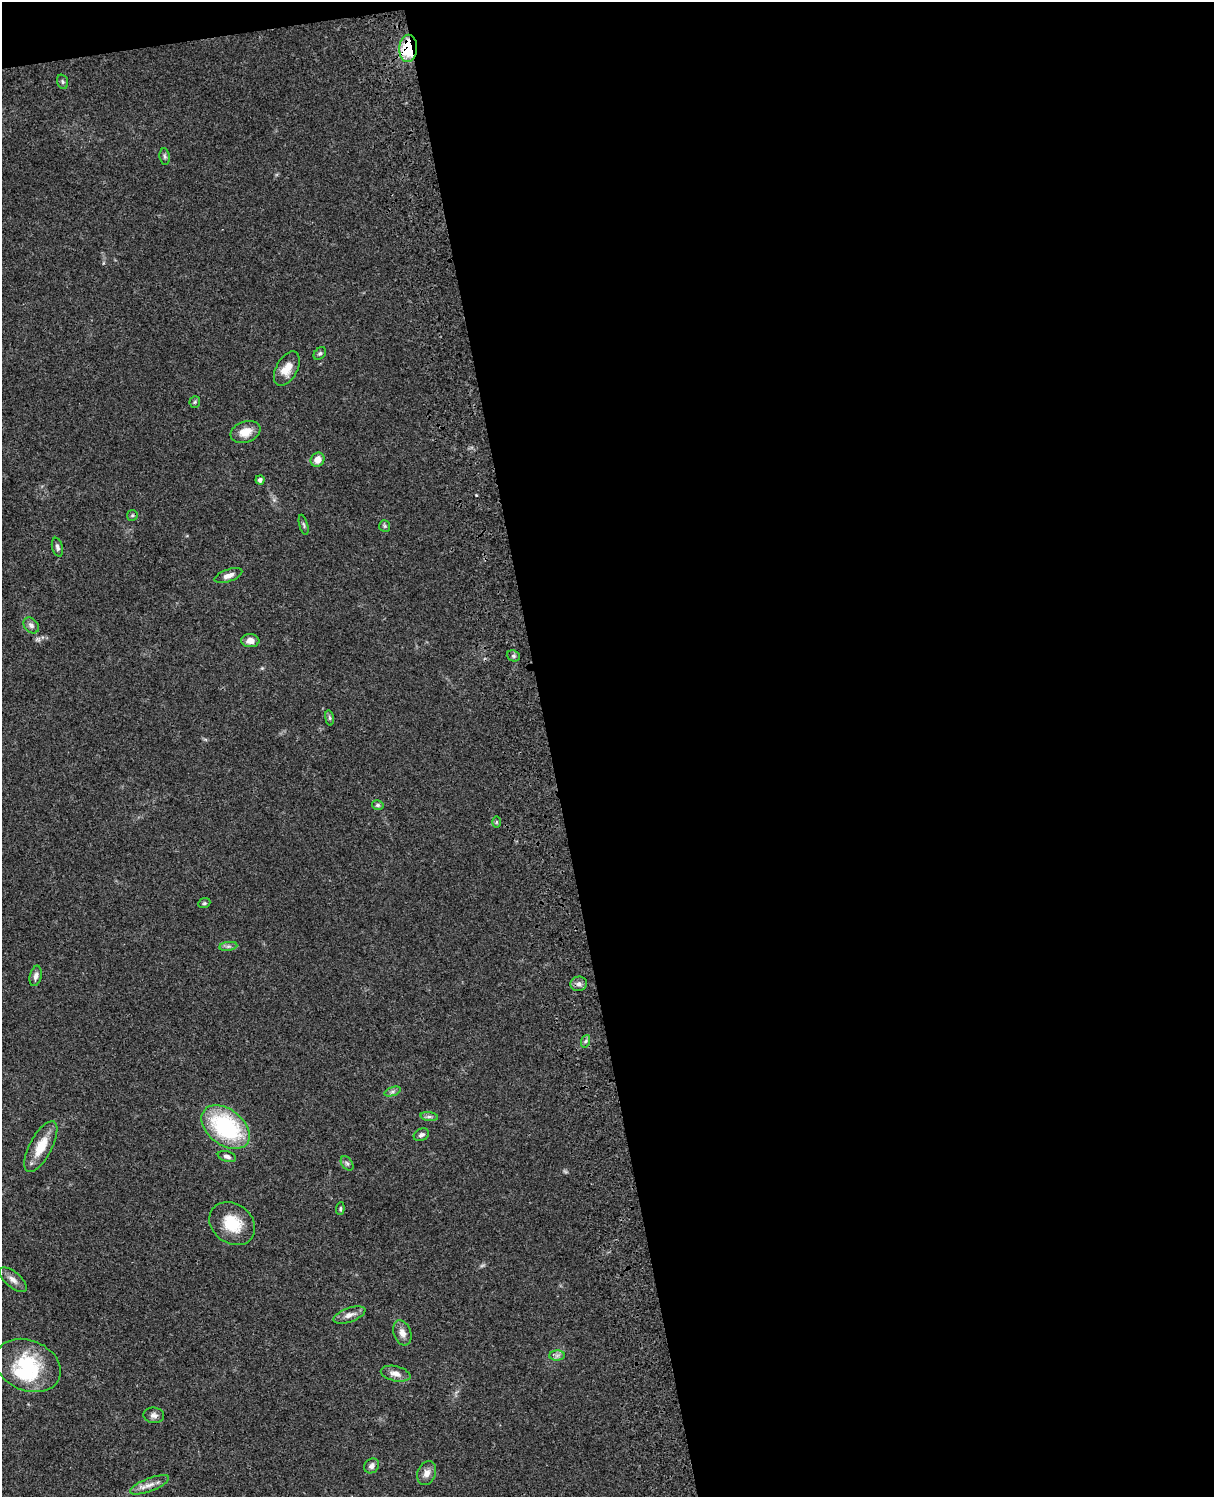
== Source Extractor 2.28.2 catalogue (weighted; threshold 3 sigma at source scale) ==
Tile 4 of 4 x 3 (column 4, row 1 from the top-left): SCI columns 3756-4967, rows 3268-4762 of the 5086 x 4927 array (HDU 1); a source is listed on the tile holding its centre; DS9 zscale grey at full resolution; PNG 1216 x 1499 px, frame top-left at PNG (2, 2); each listed source drawn as its Kron ellipse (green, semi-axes under 4 px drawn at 4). Shown black and unused: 56% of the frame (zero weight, under 3 of 4 exposures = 6% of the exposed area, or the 3 px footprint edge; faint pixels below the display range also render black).
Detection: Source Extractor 2.28.2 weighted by HDU 2 'WHT'; one run over the whole footprint, this tile lists its part. Background 0.0764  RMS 0.0058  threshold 0.026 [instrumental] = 3 sigma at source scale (4.5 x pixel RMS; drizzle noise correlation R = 1.50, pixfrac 1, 0.05/0.05 arcsec/px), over >= 5 px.
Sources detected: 46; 1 inside a brighter object's white glare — neither listed nor drawn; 1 inside a brighter listed object's ellipse — not listed separately; the other 44 listed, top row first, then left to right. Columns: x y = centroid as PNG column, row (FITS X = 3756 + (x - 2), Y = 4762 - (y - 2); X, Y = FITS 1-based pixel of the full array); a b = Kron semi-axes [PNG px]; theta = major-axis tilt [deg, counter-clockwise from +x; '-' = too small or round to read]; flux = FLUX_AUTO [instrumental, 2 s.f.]
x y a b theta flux
408 48 13 9 88 28
63 82 7 5 -71 1.2
165 156 8 5 -83 1.2
320 354 7 5 47 1.2
287 369 18 10 60 8.1
195 402 6 5 - 0.86
245 432 15 10 20 7.7
318 460 7 6 - 5.2
260 480 4 4 - 2
132 515 5 5 - 0.88
304 525 10 3 -75 0.96
385 526 6 5 - 0.94
57 547 9 5 -75 1.7
228 576 14 6 20 3.5
31 625 9 6 -49 2
250 641 9 6 -3 4
513 656 7 5 -21 1.3
329 718 8 4 -81 1.1
378 805 6 4 -15 1.2
496 822 6 4 89 0.69
204 903 6 4 21 0.89
228 946 9 4 8 1.5
36 976 10 6 78 2.4
579 984 8 7 - 2.2
586 1041 6 4 70 0.98
392 1092 8 4 19 1.3
429 1117 9 4 -8 1.4
226 1127 27 18 -38 64
421 1135 8 6 27 1.7
41 1147 28 11 62 13
227 1156 9 5 -15 1.9
347 1163 8 5 -53 1.3
340 1209 6 4 85 0.9
232 1224 24 19 -37 18
13 1280 17 7 -40 3.7
349 1315 17 7 20 3.8
402 1333 13 8 -70 3.9
557 1355 8 5 1 1.7
28 1365 34 25 -23 37
396 1374 15 7 -13 4
154 1415 10 8 -5 2.3
372 1466 8 7 - 2.5
427 1473 12 9 68 4.1
149 1485 21 6 21 4.6
Overlapping masked pixels (flux is a lower limit): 1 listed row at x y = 408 48